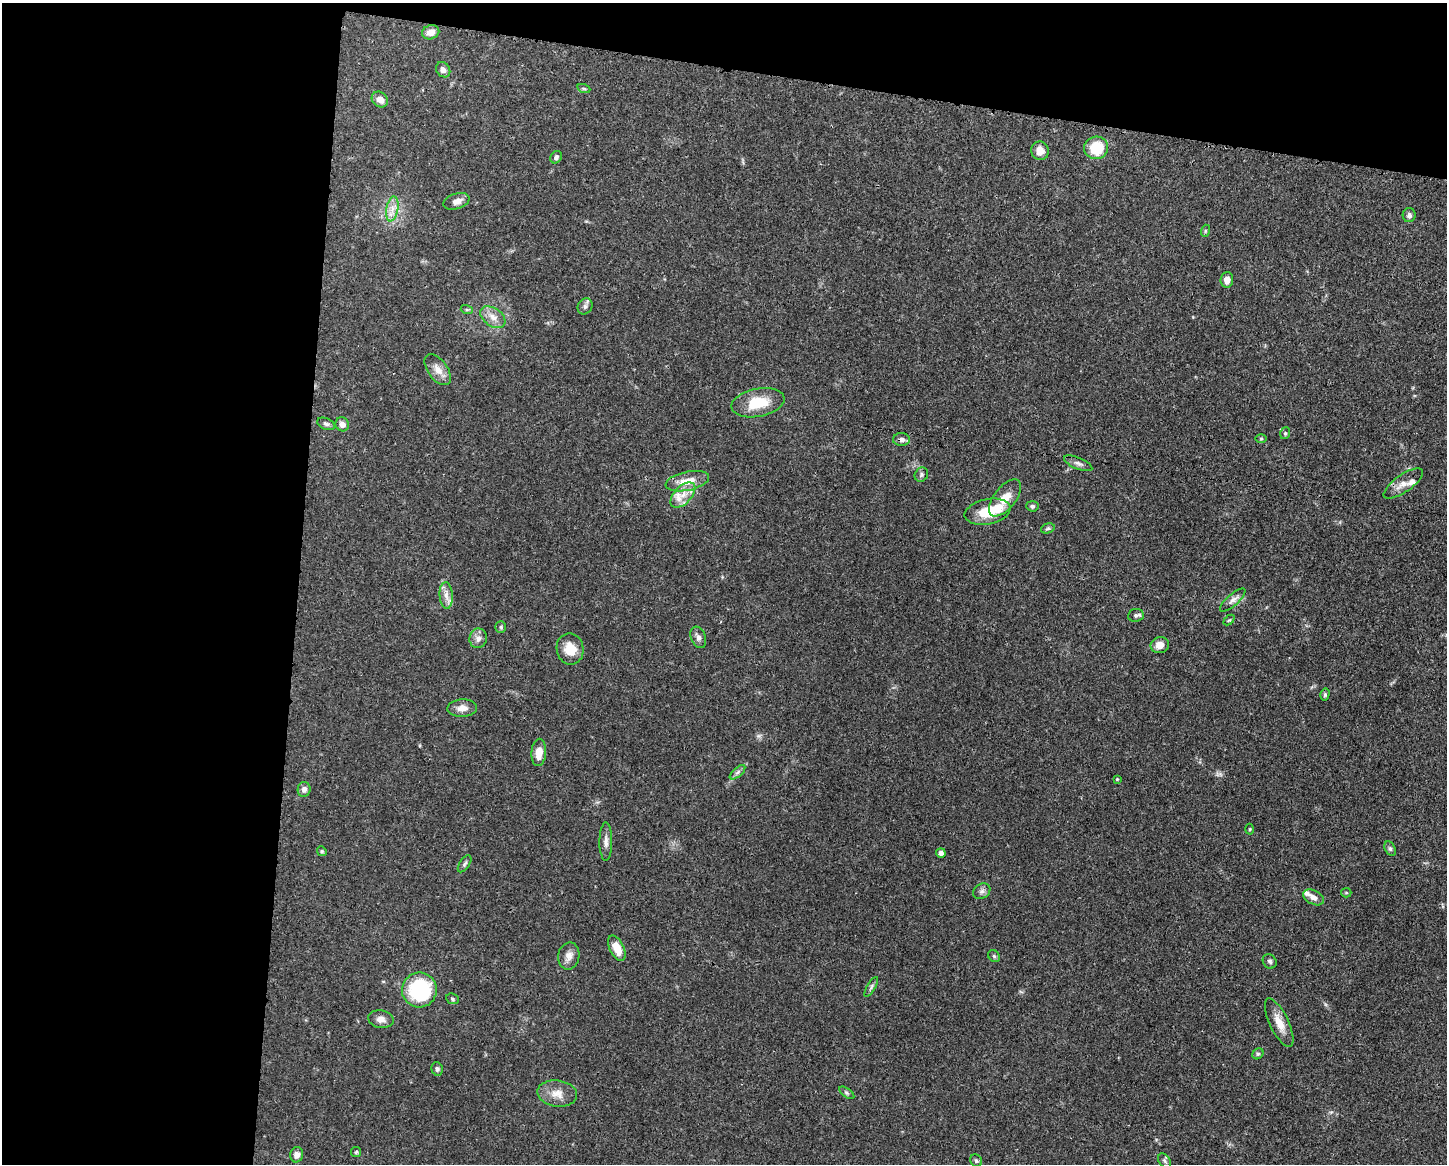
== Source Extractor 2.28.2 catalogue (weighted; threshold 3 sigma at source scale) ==
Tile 1 of 3 x 4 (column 1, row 1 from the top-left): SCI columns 113-1557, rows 3491-4652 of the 4671 x 4660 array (HDU 1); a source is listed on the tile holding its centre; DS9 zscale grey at full resolution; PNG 1449 x 1166 px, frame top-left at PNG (2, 3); each listed source drawn as its Kron ellipse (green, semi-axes under 4 px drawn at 4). Shown black and unused: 27% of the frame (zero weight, under 3 of 4 exposures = <1% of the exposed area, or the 3 px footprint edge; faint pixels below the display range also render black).
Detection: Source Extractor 2.28.2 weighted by HDU 2 'WHT'; one run over the whole footprint, this tile lists its part. Background 0.0415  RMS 0.0027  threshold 0.0123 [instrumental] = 3 sigma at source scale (4.5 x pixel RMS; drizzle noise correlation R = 1.50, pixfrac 1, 0.05/0.05 arcsec/px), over >= 5 px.
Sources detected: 76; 1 inside a brighter object's white glare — neither listed nor drawn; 3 inside a brighter listed object's ellipse — not listed separately; the other 72 listed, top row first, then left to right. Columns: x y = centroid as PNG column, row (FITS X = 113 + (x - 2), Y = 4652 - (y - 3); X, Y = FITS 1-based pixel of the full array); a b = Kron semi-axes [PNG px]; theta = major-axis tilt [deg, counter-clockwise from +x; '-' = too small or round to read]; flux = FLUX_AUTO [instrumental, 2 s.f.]
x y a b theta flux
431 32 9 7 18 2
443 70 8 6 -51 1.2
584 89 7 4 -19 0.4
380 99 9 7 -40 2.2
1096 148 12 11 - 9.2
1040 151 9 8 - 2.3
556 157 6 5 - 0.63
457 201 13 7 18 1.8
392 209 12 6 79 2
1409 215 7 6 - 0.81
1205 231 6 4 72 0.35
1227 280 8 6 85 2
585 306 8 7 - 0.86
467 310 6 4 -18 0.35
493 317 14 9 -34 2.4
438 370 18 9 -54 2.7
758 403 27 14 11 8.2
326 424 9 5 -23 0.73
342 424 7 6 - 1.6
1285 433 6 4 70 0.4
1261 438 6 4 0 0.38
901 439 8 6 -1 1.1
1078 463 15 5 -23 1.1
921 475 7 6 - 0.64
687 481 22 9 12 4.1
1403 484 23 8 35 2.6
683 495 15 8 46 2.9
1005 498 22 11 52 4.2
1032 506 6 5 - 0.56
988 512 23 12 12 7.8
1048 528 7 5 17 0.47
446 595 13 6 -86 1.8
1233 600 16 5 41 1.4
1136 615 8 6 7 0.66
1229 620 6 4 42 0.38
501 627 6 5 - 0.47
698 637 11 7 -69 1.1
478 638 10 8 81 1.4
1160 645 9 8 - 2.2
570 649 16 13 -79 4.6
1325 694 6 4 76 0.47
462 708 15 8 3 2
539 752 14 7 86 3.2
738 772 10 4 42 0.78
1117 779 3 3 - 0.26
304 789 7 6 - 1.2
1250 829 5 3 - 0.28
606 841 19 6 90 1.5
1390 849 7 5 -63 0.57
322 851 5 4 - 0.34
941 853 5 4 - 1
465 864 10 5 56 0.63
982 891 9 7 32 0.96
1346 893 5 4 - 0.35
1314 897 11 7 -27 1.5
617 948 13 7 -64 4.1
569 956 14 10 79 1.9
994 956 6 5 - 0.46
1270 961 7 6 - 0.71
871 987 11 3 61 0.6
419 990 17 17 - 21
452 999 6 5 - 0.43
381 1019 13 8 -9 1.7
1279 1023 26 9 -65 3.8
1258 1054 6 5 - 0.44
437 1069 7 5 -73 0.6
557 1093 20 13 -7 3.5
847 1093 9 4 -35 0.48
356 1152 5 5 - 0.39
297 1155 8 6 78 1.5
976 1161 7 5 -55 0.51
1165 1161 8 5 -60 0.61
Overlapping masked pixels (flux is a lower limit): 1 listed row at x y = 901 439